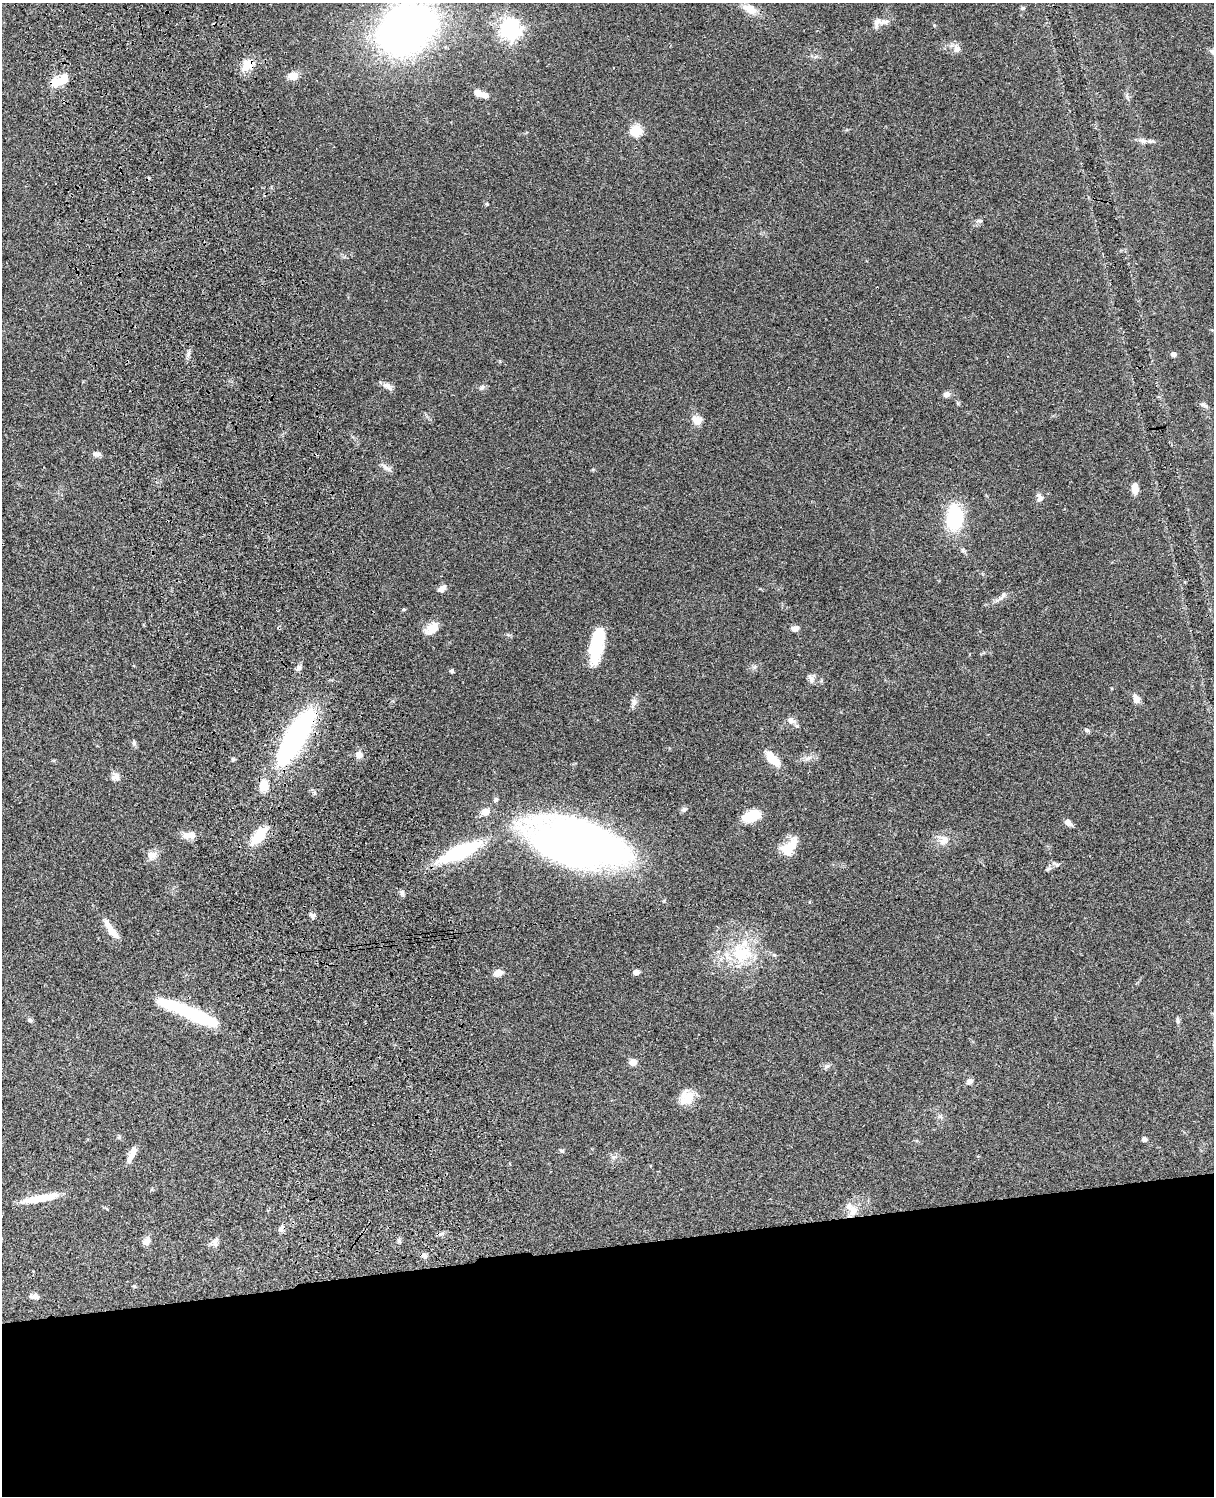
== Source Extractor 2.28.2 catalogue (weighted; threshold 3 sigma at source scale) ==
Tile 11 of 4 x 3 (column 3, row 3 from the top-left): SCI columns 2544-3755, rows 279-1772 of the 5085 x 4926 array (HDU 1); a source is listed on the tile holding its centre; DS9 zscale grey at full resolution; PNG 1216 x 1498 px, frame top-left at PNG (2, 3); no overlay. Shown black and unused: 17% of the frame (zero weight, under 3 of 4 exposures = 6% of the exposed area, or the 3 px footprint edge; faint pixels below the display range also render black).
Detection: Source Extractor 2.28.2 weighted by HDU 2 'WHT'; one run over the whole footprint, this tile lists its part. Background 0.081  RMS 0.0058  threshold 0.0262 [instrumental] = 3 sigma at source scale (4.5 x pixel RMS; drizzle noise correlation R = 1.50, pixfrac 1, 0.05/0.05 arcsec/px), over >= 5 px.
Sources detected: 89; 3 inside a brighter object's white glare — not listed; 6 inside a brighter listed object's ellipse — not listed separately; the other 80 listed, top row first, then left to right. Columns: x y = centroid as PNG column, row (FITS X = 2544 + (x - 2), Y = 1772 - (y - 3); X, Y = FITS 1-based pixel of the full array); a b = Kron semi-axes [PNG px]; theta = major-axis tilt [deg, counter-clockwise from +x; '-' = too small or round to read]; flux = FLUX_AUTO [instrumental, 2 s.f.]
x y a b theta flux
1023 8 5 5 - 0.91
750 9 16 9 -29 7.5
877 22 14 9 45 3.3
406 29 37 27 32 410
510 29 8 7 - 340
957 49 12 9 -68 3.2
248 65 19 13 43 8.2
293 76 12 9 14 4.9
63 79 15 9 47 6.7
478 93 9 7 -24 4.5
636 130 6 6 - 41
1143 140 10 6 -30 2
487 204 5 4 - 0.59
1174 354 5 4 - 2.9
387 386 13 7 -31 2.9
482 388 8 6 50 1.4
947 394 8 6 15 2.5
1204 405 13 5 -25 1.5
697 420 13 10 -38 4.9
96 454 10 6 -12 2.2
386 467 15 5 -35 2.3
1135 488 12 7 -86 4.2
1040 498 11 8 -77 2.8
954 519 18 13 84 43
442 588 10 6 41 3.3
1003 595 8 4 71 1.2
404 609 5 3 - 0.61
795 628 10 7 14 2.3
432 629 19 11 36 6.9
596 648 31 15 85 23
298 668 8 6 65 2
452 671 4 4 - 1.6
811 679 14 6 -69 2.4
1136 698 12 7 -68 3.5
634 702 11 7 -74 2.2
791 720 12 8 -27 2.8
1087 730 7 5 -43 0.99
296 737 62 18 59 120
134 743 8 5 -89 1.2
359 755 9 8 - 3.2
773 759 15 8 -49 13
116 776 13 9 -60 2.9
496 800 6 5 - 1.2
684 809 8 6 59 1.3
485 812 9 8 - 4.1
752 816 16 9 23 18
1068 822 8 5 -39 3.3
189 835 18 8 -2 5
259 836 18 9 50 19
944 840 14 12 89 4.9
577 842 69 29 -11 590
789 847 25 12 51 11
459 852 42 12 24 54
152 855 13 11 15 3.9
1048 869 7 5 23 1.1
312 915 8 5 -43 1.4
111 929 31 8 -56 6.8
741 954 29 25 0 30
636 972 6 5 - 2.4
498 973 10 7 18 3.9
177 1007 46 11 -18 35
30 1020 6 5 - 1
1178 1020 10 4 -83 1.2
633 1062 8 7 - 3.5
827 1066 7 4 18 1.1
970 1081 7 7 - 2.4
687 1097 21 16 60 9.3
1144 1139 6 5 - 1.8
562 1151 6 4 0 0.8
132 1153 18 8 64 5
40 1198 43 7 11 13
853 1211 15 10 68 5.9
281 1228 11 6 71 2.2
441 1234 7 4 18 1.2
147 1241 12 9 55 2.8
399 1241 6 5 - 1.1
215 1242 14 7 87 2.4
424 1255 8 6 -22 1.8
134 1286 4 4 - 0.76
35 1297 11 5 -9 2.8
Overlapping masked pixels (flux is a lower limit): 2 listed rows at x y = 248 65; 296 737
Isophote crosses this tile's border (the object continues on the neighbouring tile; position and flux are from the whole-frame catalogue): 1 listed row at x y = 406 29
Unlisted compact peaks at least as high as the median listed source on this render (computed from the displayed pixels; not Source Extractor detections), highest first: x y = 402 892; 1057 865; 980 221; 808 758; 754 667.